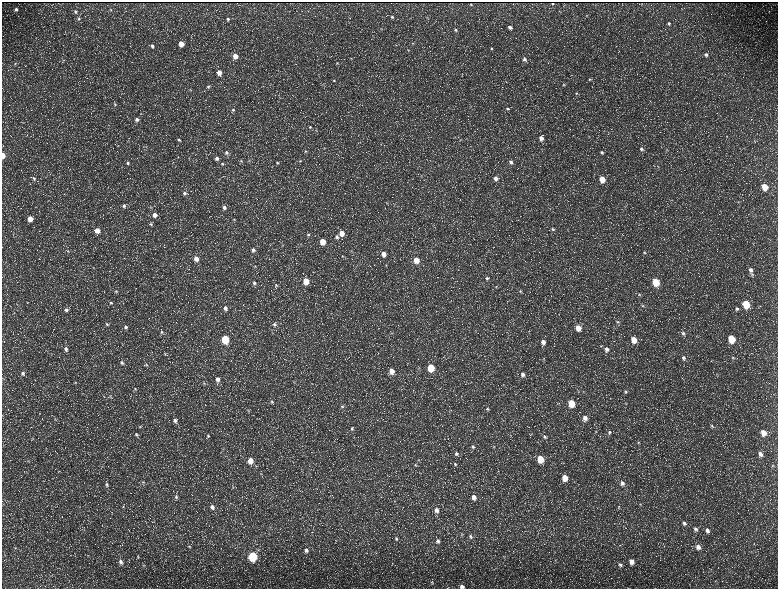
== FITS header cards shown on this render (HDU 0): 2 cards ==
NAXIS1  =                 1552 / length of data axis 1
NAXIS2  =                 1173 / length of data axis 2

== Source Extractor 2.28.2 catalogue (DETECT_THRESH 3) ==
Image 1552 x 1173 px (HDU 0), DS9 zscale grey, zoomed out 1/2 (1 PNG px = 2 x 2 image px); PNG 780 x 591 px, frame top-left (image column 1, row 1173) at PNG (2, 2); no overlay
Background 216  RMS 9.8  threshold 29.3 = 3 sigma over >= 5 px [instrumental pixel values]
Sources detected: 235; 33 cannot appear on this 1/2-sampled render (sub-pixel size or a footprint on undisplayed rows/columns) and are not listed; the other 202 listed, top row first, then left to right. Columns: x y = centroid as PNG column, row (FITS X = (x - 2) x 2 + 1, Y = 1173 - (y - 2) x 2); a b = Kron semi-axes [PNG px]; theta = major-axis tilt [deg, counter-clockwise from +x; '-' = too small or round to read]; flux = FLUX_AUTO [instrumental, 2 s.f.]
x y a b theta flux
552 3 2 1 - 1200
471 5 2 2 - 1500
16 9 4 3 - 4400
111 10 4 3 - 1200
75 11 5 4 - 2900
586 15 4 3 - 1300
392 17 5 4 - 3300
79 19 5 4 - 3100
228 19 4 3 - 3000
669 23 4 4 - 3800
510 27 5 4 - 6500
381 29 3 3 - 1100
456 30 4 4 - 3000
181 44 4 4 - 23000
413 44 4 3 - 1300
152 46 5 4 - 4900
491 48 5 4 - 2600
408 50 3 3 - 1200
706 55 5 4 - 5400
235 56 4 4 - 22000
525 59 5 5 - 5500
337 63 4 4 - 2200
15 64 4 3 - 1400
219 72 4 4 - 15000
589 79 4 3 - 2100
334 80 4 3 - 2000
324 85 4 2 - 870
563 85 4 3 - 1900
208 86 4 4 - 2700
576 93 4 3 - 1900
115 104 7 4 -53 3300
507 109 5 4 - 3700
233 110 5 4 - 3000
137 120 4 4 - 6300
23 123 3 2 - 1100
310 127 4 4 - 2500
316 130 3 2 - 1100
589 136 3 2 - 1300
541 138 5 4 - 11000
179 139 5 4 - 3600
460 140 3 3 - 1200
755 141 3 2 - 1000
118 146 3 2 - 920
325 148 4 2 - 1300
641 149 6 5 - 5400
667 149 4 3 - 2000
306 151 4 4 - 2300
226 152 5 5 - 5600
602 152 5 4 - 3900
3 155 4 2 - 26000
217 158 5 4 - 6300
241 161 4 4 - 2100
300 161 4 3 - 2200
511 162 4 3 - 5500
128 163 4 4 - 2800
277 163 5 4 - 3100
222 164 5 5 - 3900
658 166 5 3 - 2000
34 178 5 4 - 3300
496 178 5 4 - 8700
602 179 5 4 - 33000
764 187 5 4 - 36000
184 193 5 4 - 5400
738 202 3 2 - 920
386 203 3 3 - 1300
124 206 5 4 - 5100
151 207 4 3 - 1700
224 207 5 5 - 7300
155 215 5 5 - 13000
30 219 5 4 - 21000
234 219 4 3 - 2100
151 224 5 4 - 3100
553 229 5 4 - 3400
97 230 4 4 - 18000
342 233 5 4 - 20000
13 234 3 2 - 1200
308 234 5 4 - 3500
337 237 5 5 - 5200
323 241 4 4 - 32000
301 244 3 2 - 1200
253 250 4 4 - 5700
68 251 5 2 - 1600
432 251 3 2 - 980
644 252 4 4 - 2200
384 254 5 4 - 16000
342 256 4 3 - 1800
196 259 5 4 - 15000
416 260 5 4 - 30000
386 265 4 3 - 1900
255 266 3 2 - 1100
751 270 8 4 -69 9600
487 278 5 4 - 3700
306 281 4 4 - 40000
656 282 5 4 - 66000
254 283 5 4 - 3800
276 285 4 3 - 2000
496 287 3 2 - 1100
116 291 5 4 - 2800
520 291 5 4 - 2600
639 294 5 3 - 2000
111 303 4 4 - 2700
746 304 5 4 - 90000
642 306 4 3 - 2100
225 308 5 4 - 7000
737 309 5 4 - 4100
66 310 6 5 - 5500
618 322 5 4 - 2400
107 324 5 4 - 3100
274 324 5 4 - 4200
126 327 5 4 - 5600
578 328 5 4 - 23000
161 332 6 5 - 4300
393 333 3 2 - 1300
683 333 5 5 - 3800
341 335 2 1 - 390
225 339 5 4 - 92000
731 339 5 4 - 76000
634 340 5 4 - 31000
543 342 5 4 - 10000
66 349 5 5 - 6200
607 349 6 5 - 7300
165 353 3 2 - 1200
733 357 5 4 - 2500
683 358 6 5 - 5100
122 363 5 4 - 3800
146 364 5 3 - 2500
431 368 5 4 - 63000
391 371 5 4 - 16000
23 373 6 5 - 5500
523 374 6 5 - 7900
3 379 3 2 - 1000
218 379 5 5 - 9200
75 382 4 3 - 1500
204 383 5 4 - 3200
135 389 4 3 - 2200
625 392 5 4 - 2900
110 397 4 3 - 1700
272 401 6 4 -44 3500
571 403 5 4 - 52000
626 403 5 2 - 1100
342 406 5 4 - 4100
487 409 5 4 - 3400
248 410 4 4 - 2400
585 418 5 5 - 10000
175 420 5 5 - 7000
712 426 5 4 - 2600
140 427 4 3 - 1700
352 428 6 4 -64 4000
596 431 4 2 - 970
609 432 5 4 - 3500
763 433 5 4 - 22000
136 434 5 4 - 3400
208 436 5 4 - 3000
544 437 6 4 -48 4700
33 438 5 3 - 1900
638 442 4 4 - 2100
473 447 6 5 - 5000
494 447 4 3 - 2000
223 449 3 2 - 1200
456 454 6 5 - 5200
760 454 5 4 - 8100
540 459 5 4 - 52000
250 460 6 5 - 24000
28 461 4 4 - 2000
415 464 5 4 - 3300
455 464 5 5 - 3500
773 465 4 3 - 2000
261 474 4 2 - 1500
565 478 5 4 - 32000
143 482 5 4 - 2500
622 483 6 5 - 7400
107 484 5 5 - 3700
233 487 5 3 - 2000
176 497 6 5 - 4200
474 497 6 5 - 13000
640 504 4 4 - 2100
123 507 3 2 - 1100
212 507 6 5 - 8800
619 507 5 4 - 2700
436 510 7 5 -61 11000
684 523 6 5 - 6200
270 527 4 2 - 1400
695 529 7 5 -46 6500
707 530 7 5 -69 8700
461 534 5 4 - 2500
470 536 6 4 -48 4400
396 539 5 4 - 3100
48 540 3 2 - 890
438 541 6 5 - 6100
189 546 5 4 - 2500
698 547 6 5 - 12000
15 548 4 3 - 2100
306 550 5 5 - 6800
253 556 5 4 - 160000
138 557 5 4 - 2400
504 557 5 2 - 1200
121 562 7 5 -60 6200
631 562 6 5 - 14000
144 565 6 3 -60 2000
620 565 5 5 - 4800
432 582 4 3 - 1500
462 586 4 3 - 6200
At the frame edge (FLAGS 8, measured only in part): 2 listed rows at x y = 3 155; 462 586
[33 sub-pixel or undisplayed-footprint detections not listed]